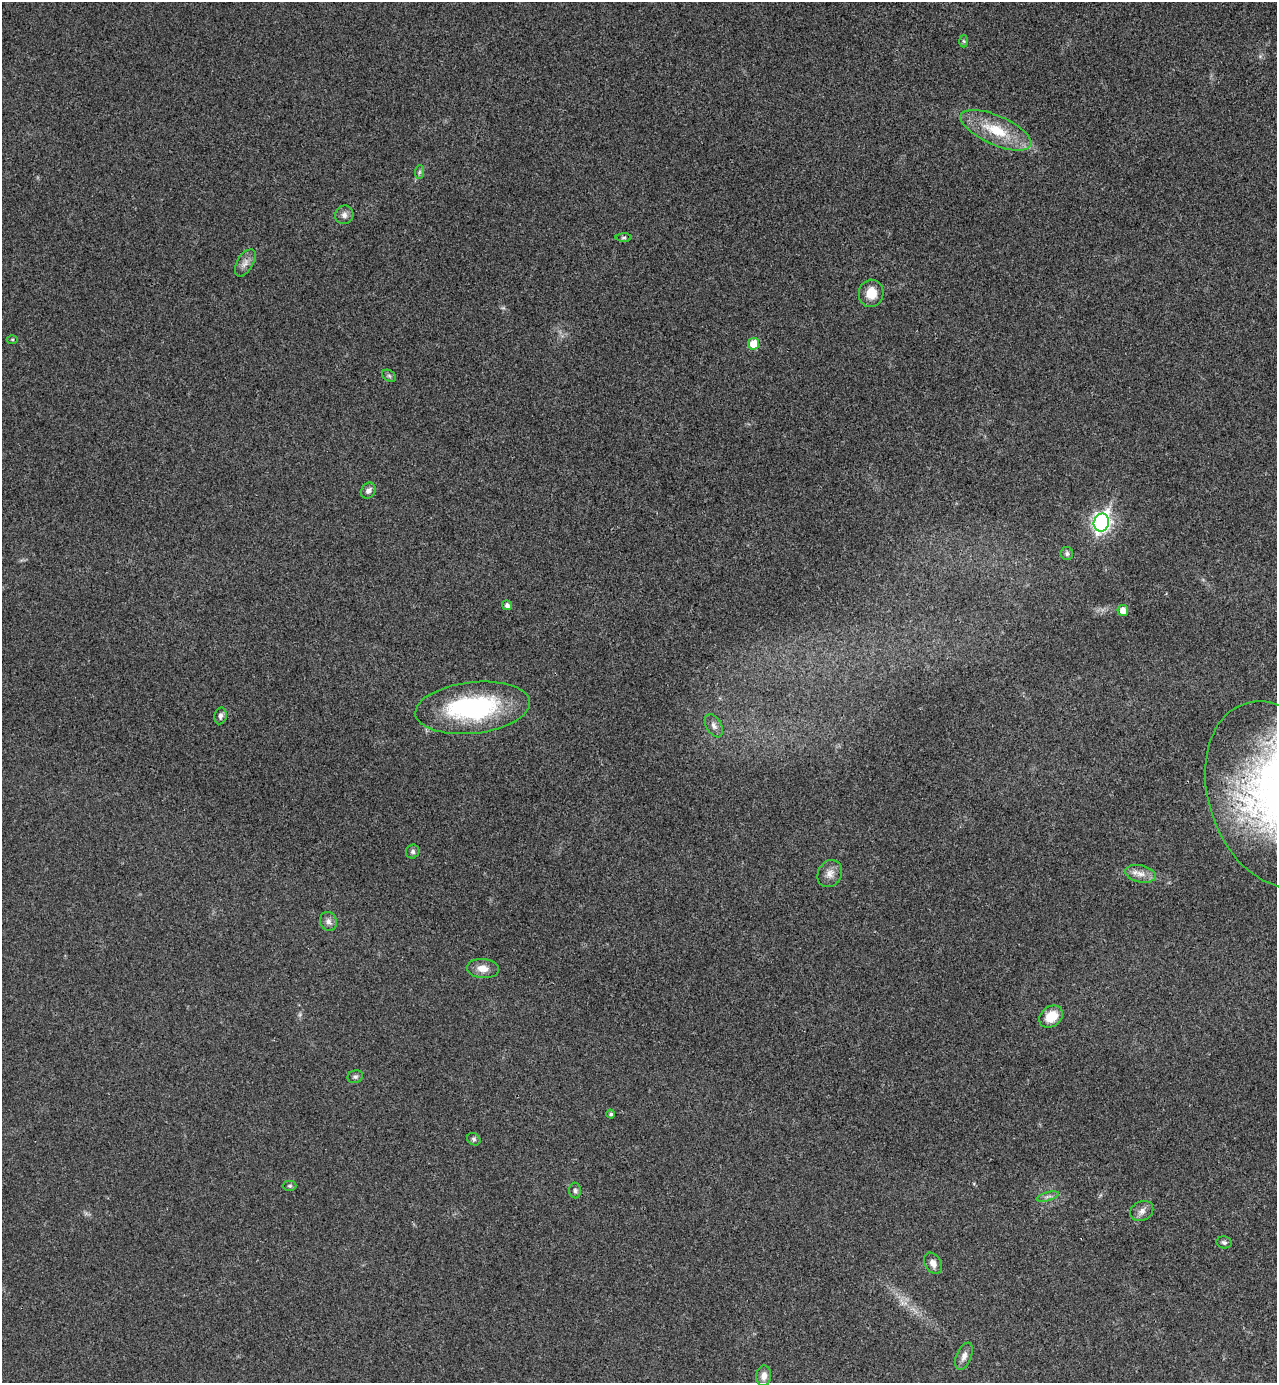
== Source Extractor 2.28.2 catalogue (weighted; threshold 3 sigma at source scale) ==
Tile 6 of 4 x 4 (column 2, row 2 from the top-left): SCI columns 1467-2741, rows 2790-4170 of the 5616 x 5577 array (HDU 1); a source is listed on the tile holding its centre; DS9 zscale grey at full resolution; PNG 1279 x 1385 px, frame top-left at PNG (2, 2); each listed source drawn as its Kron ellipse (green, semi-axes under 4 px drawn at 4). Shown black and unused: <1% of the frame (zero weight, under 3 of 4 exposures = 6% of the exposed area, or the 3 px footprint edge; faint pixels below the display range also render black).
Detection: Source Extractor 2.28.2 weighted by HDU 2 'WHT'; one run over the whole footprint, this tile lists its part. Background 0.0456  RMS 0.0051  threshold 0.0229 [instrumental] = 3 sigma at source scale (4.5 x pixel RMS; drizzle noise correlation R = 1.50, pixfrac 1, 0.05/0.05 arcsec/px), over >= 5 px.
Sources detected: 36; all 36 listed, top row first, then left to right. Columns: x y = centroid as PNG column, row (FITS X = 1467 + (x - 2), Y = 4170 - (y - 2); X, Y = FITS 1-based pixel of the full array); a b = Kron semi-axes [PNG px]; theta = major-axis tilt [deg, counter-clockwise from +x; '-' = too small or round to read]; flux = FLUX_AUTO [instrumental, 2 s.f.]
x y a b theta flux
963 41 6 4 -88 0.84
996 130 38 14 -23 20
419 172 7 4 88 1
344 215 9 9 - 2.4
624 238 8 4 1 0.83
245 263 15 8 59 3.2
871 293 14 12 78 7.9
12 340 5 3 - 0.54
754 344 6 5 - 10
389 376 7 5 -31 1
368 491 8 7 - 2.1
1101 523 9 7 71 200
1067 554 6 6 - 1.3
507 605 5 5 - 1.9
1123 610 5 5 - 4.7
473 708 57 25 6 72
220 716 8 6 79 1.7
714 726 12 7 -59 2.8
1275 794 96 66 -71 200
413 852 7 6 - 1.3
830 874 14 11 60 3.9
1140 874 16 8 -12 4.2
328 921 10 8 -69 2.3
483 968 16 9 -5 5.1
1051 1016 13 10 37 9.9
355 1077 8 6 22 1.3
611 1114 4 4 - 1.1
474 1139 7 6 - 1.1
290 1186 7 5 1 0.95
575 1191 8 6 -89 1.2
1048 1196 11 3 15 1.4
1142 1211 12 9 30 2.9
1224 1242 7 6 - 1.2
933 1263 11 8 -59 3.7
964 1356 14 7 68 3.1
764 1376 10 7 84 3.4
Isophote crosses this tile's border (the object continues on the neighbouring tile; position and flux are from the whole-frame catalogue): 1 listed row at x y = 1275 794